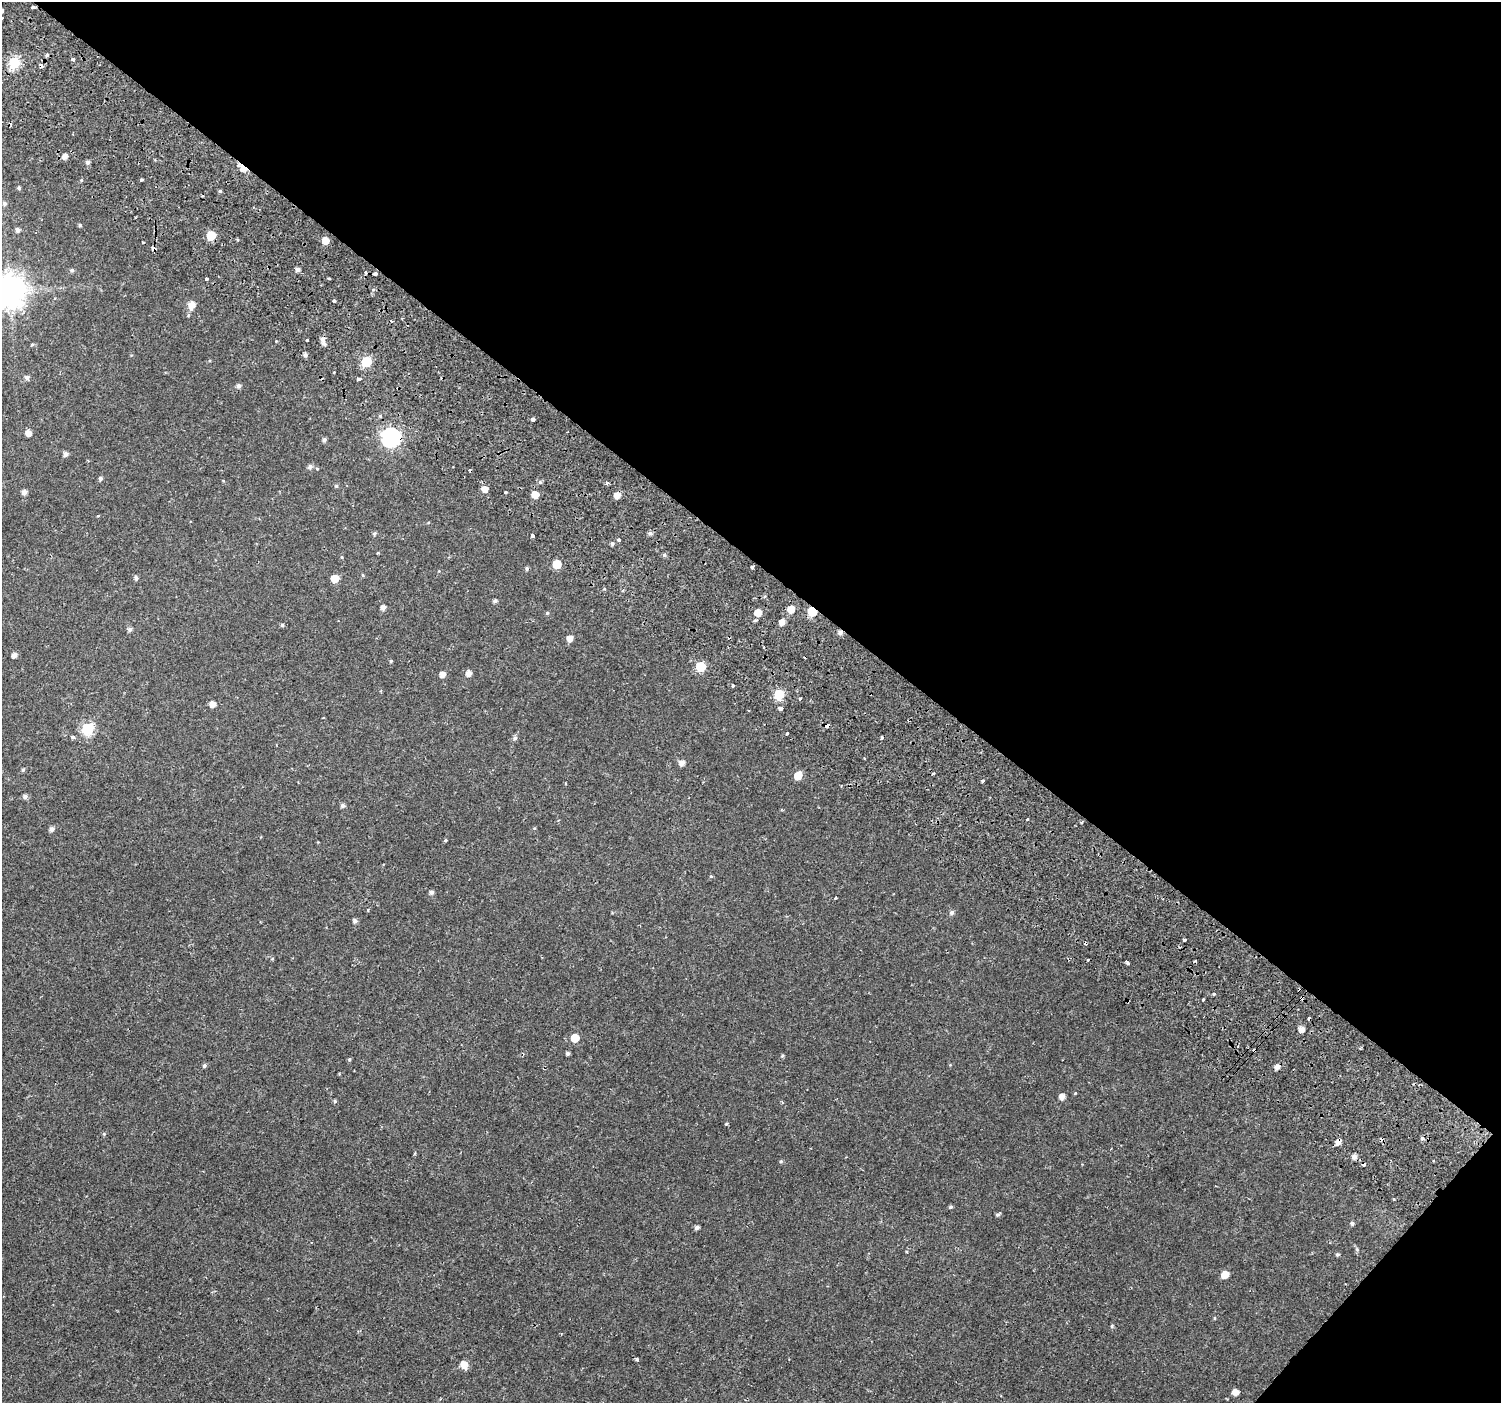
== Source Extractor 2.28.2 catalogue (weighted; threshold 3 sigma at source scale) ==
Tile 8 of 4 x 4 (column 4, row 2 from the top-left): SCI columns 4587-6085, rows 3142-4542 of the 6168 x 6217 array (HDU 1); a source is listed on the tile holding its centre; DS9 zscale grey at full resolution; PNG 1503 x 1405 px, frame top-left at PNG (2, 2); no overlay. Shown black and unused: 42% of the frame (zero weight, under 2 of 3 exposures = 6% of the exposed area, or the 3 px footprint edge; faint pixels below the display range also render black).
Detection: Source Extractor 2.28.2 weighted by HDU 2 'WHT'; one run over the whole footprint, this tile lists its part. Background 0.046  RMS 0.0039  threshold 0.0173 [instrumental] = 3 sigma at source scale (4.5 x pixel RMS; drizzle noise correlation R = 1.50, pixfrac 1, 0.0396/0.0396 arcsec/px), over >= 5 px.
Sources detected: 158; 18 cosmic-ray / hot-pixel residue — not listed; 1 inside a brighter listed object's ellipse — not listed separately; the other 139 listed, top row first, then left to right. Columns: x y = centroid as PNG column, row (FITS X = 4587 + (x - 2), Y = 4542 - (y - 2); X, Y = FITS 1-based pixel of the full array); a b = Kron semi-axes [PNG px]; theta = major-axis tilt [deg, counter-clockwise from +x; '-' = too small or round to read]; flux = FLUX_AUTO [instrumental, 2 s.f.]
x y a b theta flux
33 7 3 3 - 0.75
2 11 3 3 - 1.1
47 55 5 4 - 0.69
72 59 3 3 - 1.1
14 63 6 6 - 30
65 156 5 5 - 1.9
88 162 5 5 - 0.99
243 168 11 7 -39 2.7
141 180 3 3 - 0.82
19 188 5 4 - 0.64
220 191 4 4 - 0.5
5 203 5 5 - 0.97
80 225 4 4 - 0.52
18 230 6 5 - 1.2
211 235 6 5 - 14
325 241 5 5 - 4.5
153 249 4 4 - 3.2
297 269 4 4 - 1.3
72 270 5 5 - 0.72
375 274 4 3 - 2.5
329 278 3 2 - 0.56
206 279 3 3 - 0.62
9 291 10 9 - 630
334 301 3 3 - 2.1
192 305 10 6 74 3.9
322 339 6 5 - 1.3
307 340 3 3 - 1.6
32 344 5 3 - 0.42
305 355 5 4 - 1
366 361 6 6 - 20
27 377 5 5 - 1.2
359 379 4 3 - 2.9
239 386 5 5 - 1.2
533 420 3 3 - 17
28 433 5 5 - 2.3
391 437 8 8 - 120
324 440 5 5 - 0.85
66 454 5 5 - 1.3
310 467 6 5 - 1.1
317 469 4 4 - 0.36
100 478 5 4 - 0.9
540 482 5 5 - 0.61
607 483 4 4 - 0.93
336 486 5 4 - 0.51
485 489 5 5 - 3
24 492 5 5 - 1.6
506 492 3 3 - 2.9
535 495 5 5 - 4.8
617 495 5 5 - 2.9
98 516 3 3 - 0.78
374 533 5 4 - 0.66
650 533 5 5 - 0.9
532 535 4 3 - 1.8
619 540 3 3 - 3.6
612 544 5 4 - 0.68
378 553 3 3 - 0.59
664 555 5 5 - 0.66
342 557 5 3 - 0.31
557 564 6 5 - 10
752 567 4 3 - 1.2
527 568 5 4 - 0.69
362 575 5 3 - 0.34
136 578 5 5 - 0.82
335 579 5 5 - 7
495 601 5 4 - 0.79
383 607 5 5 - 1.6
791 609 5 5 - 4.8
812 612 6 5 - 16
547 613 4 4 - 0.48
758 613 5 5 - 5.5
755 621 4 3 - 0.68
782 622 5 5 - 2.6
282 625 4 4 - 0.52
130 629 5 4 - 1.2
840 632 5 5 - 1.4
570 638 5 5 - 2.5
763 647 3 2 - 0.41
14 655 5 4 - 1.6
391 661 4 3 - 0.42
701 667 6 6 - 16
468 673 5 5 - 2.2
442 675 5 5 - 2.4
733 686 3 3 - 0.74
779 694 6 6 - 20
800 699 3 3 - 1.4
213 704 5 5 - 2.6
781 708 4 3 - 2.5
827 726 4 3 - 22
88 729 6 6 - 33
787 733 3 3 - 1.1
73 737 4 4 - 1.1
515 738 6 5 - 0.94
682 763 6 5 - 2
23 770 5 4 - 0.58
933 773 3 3 - 0.85
798 776 6 5 - 5.6
983 781 3 3 - 0.52
25 796 6 5 - 1.1
343 806 5 5 - 1
1027 819 3 3 - 1.3
51 829 5 5 - 1.3
445 840 4 3 - 0.42
711 876 5 4 - 0.44
431 892 5 5 - 1
835 897 4 2 - 0.37
368 910 4 3 - 0.3
952 912 6 6 - 1
355 921 5 5 - 1
1184 940 3 3 - 0.68
1128 963 4 3 - 3.2
1214 994 4 3 - 0.45
1203 1000 3 3 - 1.5
1302 1029 5 5 - 2
575 1038 6 5 - 6.8
568 1053 4 4 - 0.81
782 1056 4 4 - 0.46
349 1059 5 4 - 0.53
204 1066 5 5 - 0.64
1277 1067 5 4 - 2
1062 1097 5 5 - 2.4
335 1101 5 5 - 0.56
726 1124 4 3 - 0.45
104 1134 5 4 - 0.43
1338 1142 6 5 - 2.1
1354 1157 5 5 - 1.8
781 1161 5 4 - 0.5
1393 1199 3 2 - 0.7
951 1207 5 4 - 0.6
997 1215 5 5 - 0.65
1352 1223 5 4 - 0.83
697 1228 5 4 - 1.2
907 1251 3 3 - 1.1
1337 1254 5 4 - 0.62
1225 1275 6 5 - 4.4
1214 1318 4 3 - 0.32
1112 1326 5 4 - 0.5
637 1359 3 3 - 0.82
464 1365 7 6 - 3.8
1235 1392 5 5 - 2.8
Overlapping masked pixels (flux is a lower limit): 10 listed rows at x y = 33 7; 243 168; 211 235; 153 249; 375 274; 391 437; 812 612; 840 632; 827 726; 1338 1142
Isophote crosses this tile's border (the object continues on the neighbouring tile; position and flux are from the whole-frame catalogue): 2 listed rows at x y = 2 11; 9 291